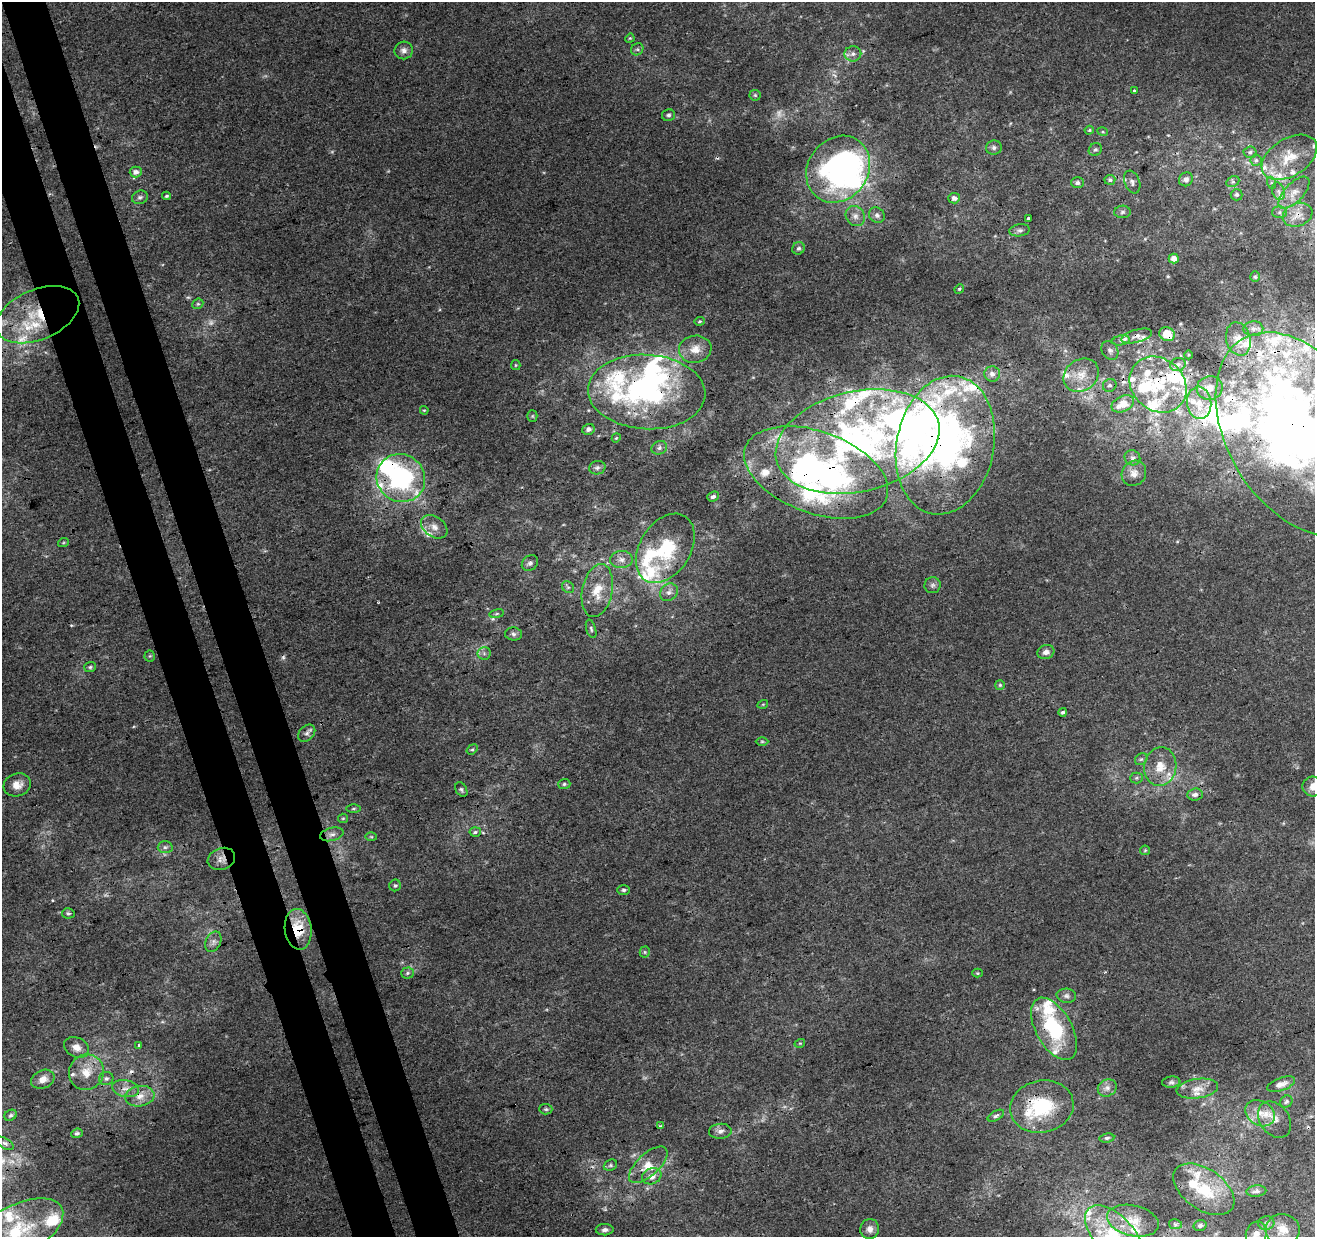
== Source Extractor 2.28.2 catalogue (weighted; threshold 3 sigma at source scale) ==
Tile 11 of 4 x 4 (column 3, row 3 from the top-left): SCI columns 2683-3995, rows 1361-2595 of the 5363 x 5139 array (HDU 1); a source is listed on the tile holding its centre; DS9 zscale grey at full resolution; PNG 1317 x 1239 px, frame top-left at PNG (2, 2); each listed source drawn as its Kron ellipse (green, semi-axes under 4 px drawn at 4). Shown black and unused: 6% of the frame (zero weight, under 3 of 4 exposures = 5% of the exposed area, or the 3 px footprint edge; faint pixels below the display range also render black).
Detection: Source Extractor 2.28.2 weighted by HDU 2 'WHT'; one run over the whole footprint, this tile lists its part. Background 0.00135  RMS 0.0036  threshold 0.0163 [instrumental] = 3 sigma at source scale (4.5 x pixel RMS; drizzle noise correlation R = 1.50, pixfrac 1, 0.0396/0.0396 arcsec/px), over >= 5 px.
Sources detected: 248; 6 too faint to see at this stretch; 12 inside a brighter object's white glare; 5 cosmic-ray / hot-pixel residue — neither listed nor drawn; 64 inside a brighter listed object's ellipse — not listed separately; the other 161 listed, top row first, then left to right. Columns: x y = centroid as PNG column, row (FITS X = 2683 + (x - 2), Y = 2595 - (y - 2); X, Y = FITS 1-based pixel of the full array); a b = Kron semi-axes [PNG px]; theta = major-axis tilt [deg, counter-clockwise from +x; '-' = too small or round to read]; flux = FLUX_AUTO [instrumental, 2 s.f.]
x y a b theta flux
630 38 5 3 - 0.35
637 49 6 5 - 0.75
404 50 9 9 - 1.7
853 54 8 7 - 1.6
1134 91 4 3 - 2.2
755 95 5 5 - 0.52
668 115 6 6 - 0.87
1089 130 5 4 - 0.42
1103 132 5 3 - 0.34
994 147 8 7 - 1
1095 150 7 6 - 0.83
1250 152 6 5 - 0.84
1289 157 30 18 31 11
1256 160 6 6 - 0.75
838 169 35 30 53 88
136 172 6 5 - 1.8
1186 179 7 6 - 1.4
1110 180 5 5 - 0.98
1132 182 12 7 -69 1.6
1233 182 7 5 27 0.81
1077 183 6 5 - 1.1
1272 183 6 4 -70 0.51
1278 191 9 6 -72 1.5
1294 193 20 9 47 4.1
1237 195 6 6 - 0.77
167 196 4 3 - 0.53
140 197 8 6 22 1.1
954 198 6 5 - 1.6
1122 212 8 6 3 1
1279 212 7 6 - 0.95
877 215 8 7 - 1.1
1298 215 15 11 21 4
855 216 10 9 - 2
1028 219 3 3 - 1.3
1020 230 10 6 7 1.1
798 248 6 6 - 0.85
1174 259 5 5 - 2.8
1255 277 5 4 - 0.62
959 289 5 4 - 0.47
198 304 6 5 - 0.55
38 315 44 25 23 24
700 321 5 4 - 0.52
1253 329 10 7 1 1.7
1167 334 8 6 -29 7.4
1137 336 16 6 15 2
1238 339 17 12 -74 4.7
1121 340 9 5 11 1.1
695 349 16 13 10 4.7
1110 350 10 8 -56 1.6
1189 355 4 3 - 0.33
516 365 5 4 - 0.45
1178 365 8 6 18 1.6
992 374 8 7 - 2
1081 375 19 15 36 7
1110 385 7 6 - 1
1158 385 31 26 -42 21
1210 388 13 12 - 3.7
647 392 59 37 -3 75
1199 403 16 12 -85 5.6
1123 404 12 7 26 7
424 410 4 3 - 0.32
532 416 5 5 - 0.46
588 429 6 5 - 1.3
1300 434 111 71 -59 360
616 438 4 3 - 0.34
857 442 83 50 13 110
945 445 70 49 79 130
659 448 8 6 28 1.2
1132 458 8 7 - 1.3
597 468 8 6 12 1.1
816 472 75 41 -20 120
1134 473 13 11 53 2.9
401 478 25 23 -37 52
713 496 6 4 22 1.1
434 527 14 10 -35 3.2
63 543 5 3 - 0.4
665 548 38 25 58 22
621 559 11 8 3 2.3
530 563 9 7 37 1.2
933 585 8 8 - 1.1
568 587 6 5 - 0.74
597 591 27 15 78 8.1
669 592 9 8 - 1.8
497 614 7 4 9 0.6
591 629 9 4 -72 0.82
513 634 8 6 -5 1.1
1046 652 8 7 - 1.8
484 653 6 6 - 0.98
150 656 5 5 - 0.45
90 667 6 5 - 0.6
1000 685 5 5 - 0.57
763 704 5 3 - 0.34
1063 712 4 4 - 0.71
307 733 10 7 45 1.3
762 741 6 4 0 0.52
472 749 6 4 37 0.54
1141 759 7 5 41 0.71
1160 766 19 16 81 7.1
1136 778 6 5 - 0.73
564 784 6 5 - 0.66
17 785 14 11 18 3.4
1313 787 10 10 - 3.4
461 789 8 5 -59 0.78
1195 794 7 6 - 1.5
354 809 7 3 1 0.52
343 818 5 4 - 0.45
475 832 5 5 - 0.6
332 834 12 6 14 1.6
371 837 6 4 -1 0.42
165 847 7 6 - 0.94
1145 850 5 4 - 0.46
221 859 14 10 21 2.5
395 885 6 5 - 0.62
624 890 6 5 - 0.64
68 913 6 5 - 0.76
298 929 20 13 -83 11
213 942 11 7 63 1.6
645 952 5 5 - 0.51
407 973 6 5 - 0.77
977 973 5 4 - 0.43
1066 996 10 7 -6 1.3
1054 1029 34 18 -61 28
800 1043 5 3 - 0.35
138 1045 4 3 - 0.47
76 1047 13 9 -26 2.8
86 1072 18 17 - 7.1
43 1079 12 9 24 2.7
106 1079 7 6 - 1.1
1171 1082 9 5 6 0.93
1281 1084 14 6 19 1.9
1107 1088 10 8 27 1.8
126 1089 13 8 -10 2.8
1197 1089 21 9 8 4.1
140 1096 15 10 8 4
1286 1102 6 5 - 0.76
1042 1106 32 26 12 25
546 1109 6 5 - 0.65
1260 1113 16 12 -30 5.1
11 1115 6 5 - 0.64
996 1116 9 4 29 0.83
1275 1120 20 14 -53 3.8
661 1126 4 2 - 0.54
720 1131 11 7 5 1.7
77 1133 6 4 21 0.87
1107 1138 7 4 8 0.68
5 1143 9 5 -31 0.84
610 1165 7 5 22 0.69
648 1165 24 11 43 5.5
652 1176 10 8 20 2.9
1204 1189 34 20 -35 16
1256 1191 10 5 5 1.2
1133 1221 26 15 -13 8
1266 1223 8 7 - 1
1175 1224 6 5 - 0.64
1200 1225 6 5 - 1
870 1229 10 9 - 2.2
605 1230 9 5 0 1.2
1283 1230 17 15 -1 4.9
15 1232 52 25 28 36
1113 1234 36 19 -46 19
1256 1234 12 10 73 2.9
Overlapping masked pixels (flux is a lower limit): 16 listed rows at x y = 1298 215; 38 315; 1167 334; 1137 336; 1158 385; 647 392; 1300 434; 857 442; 945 445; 816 472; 401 478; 221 859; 298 929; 1054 1029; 140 1096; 1042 1106
Isophote crosses this tile's border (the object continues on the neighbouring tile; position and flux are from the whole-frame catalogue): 5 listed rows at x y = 1300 434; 1313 787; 15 1232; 1113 1234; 1256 1234